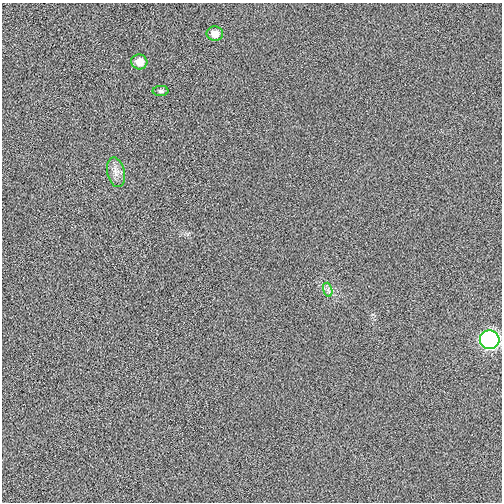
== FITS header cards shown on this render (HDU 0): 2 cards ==
NAXIS1  =                  500
NAXIS2  =                  500

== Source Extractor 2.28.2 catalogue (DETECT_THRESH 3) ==
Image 500 x 500 px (HDU 0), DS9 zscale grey, 1 PNG px = 1 image px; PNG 504 x 504 px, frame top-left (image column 1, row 500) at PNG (2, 3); each listed source drawn as its Kron ellipse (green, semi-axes under 4 px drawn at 4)
Background 8.65e-04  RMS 0.01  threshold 0.0303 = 3 sigma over >= 5 px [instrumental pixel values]
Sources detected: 6; all 6 listed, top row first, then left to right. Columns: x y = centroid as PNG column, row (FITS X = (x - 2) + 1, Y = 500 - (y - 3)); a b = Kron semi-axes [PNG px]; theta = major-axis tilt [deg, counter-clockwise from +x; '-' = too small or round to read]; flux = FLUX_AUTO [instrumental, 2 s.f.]
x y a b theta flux
215 34 8 7 - 6.5
139 62 8 7 - 8.1
161 91 8 5 0 1.6
116 172 15 8 -77 5.2
328 290 7 4 -73 1.9
490 340 10 9 - 170